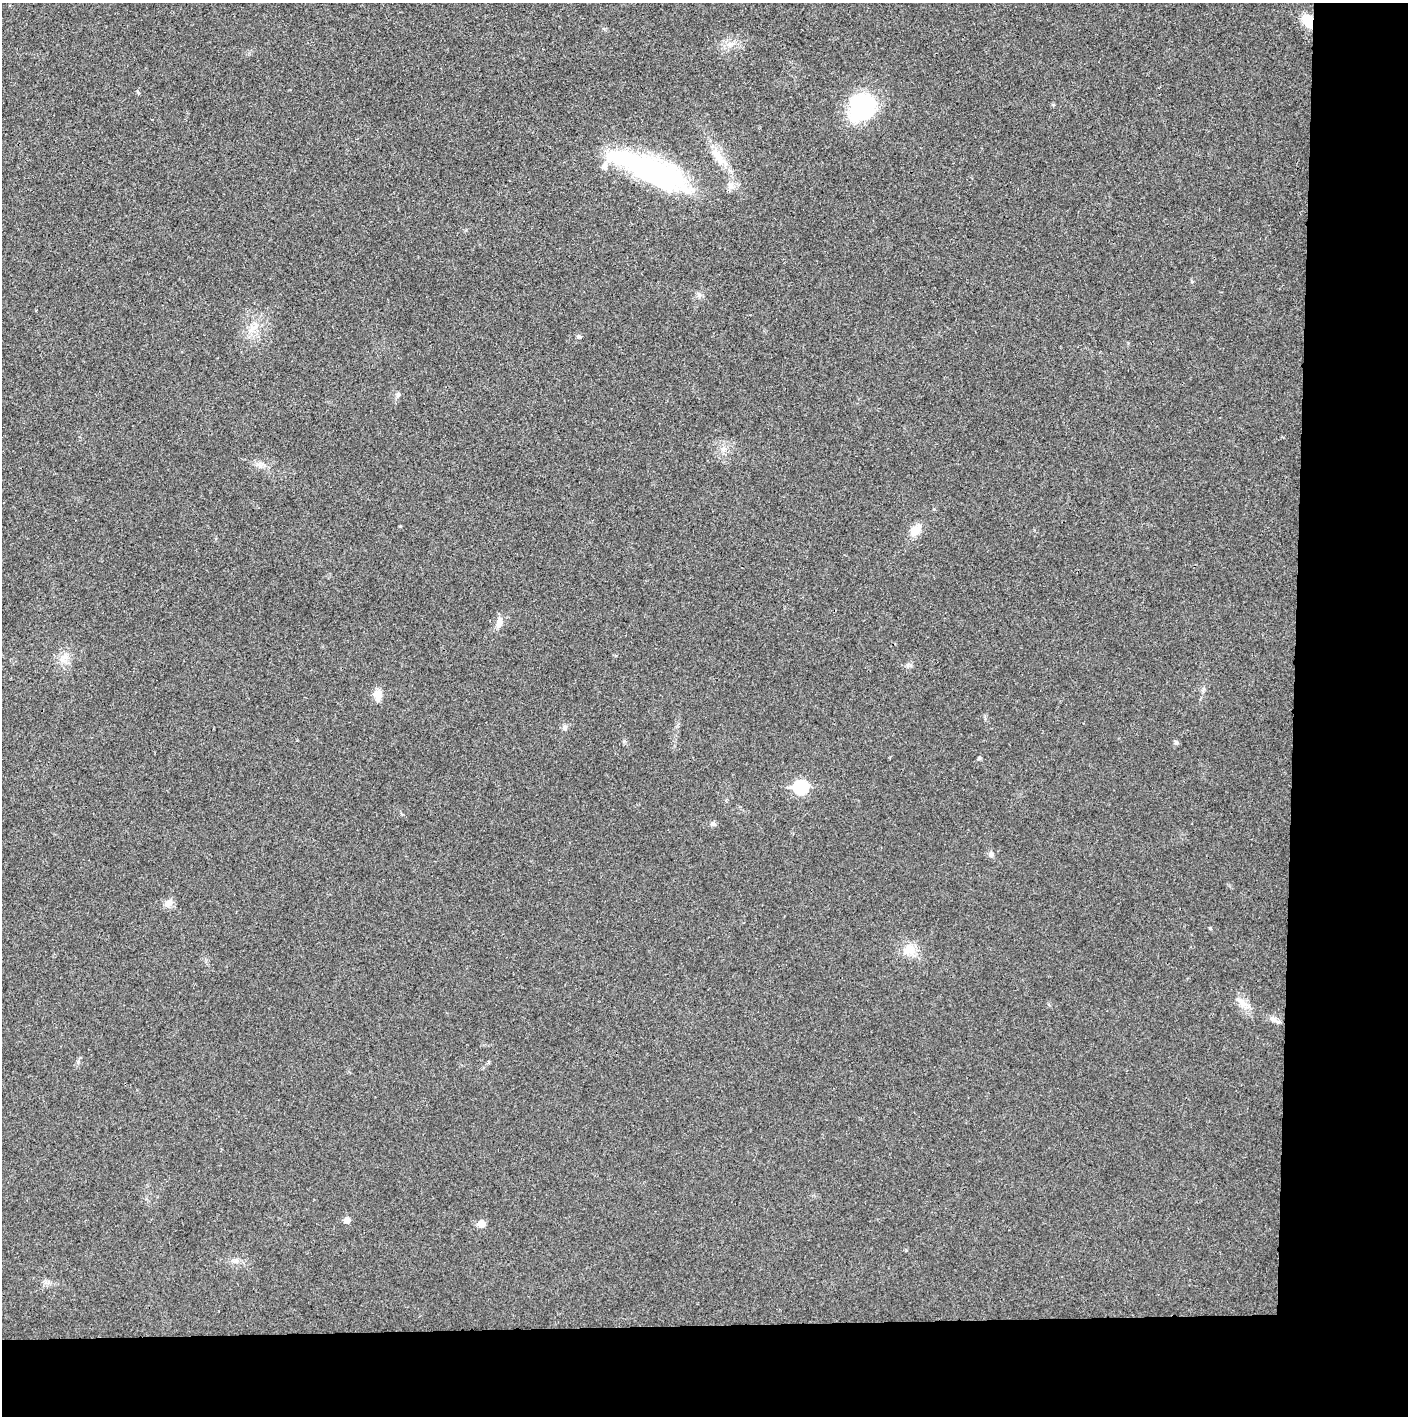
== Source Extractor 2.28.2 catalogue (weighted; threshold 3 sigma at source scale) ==
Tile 9 of 3 x 3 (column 3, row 3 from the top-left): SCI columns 2815-4220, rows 1-1414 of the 4224 x 4243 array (HDU 1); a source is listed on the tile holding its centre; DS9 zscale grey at full resolution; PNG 1410 x 1418 px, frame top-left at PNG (2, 3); no overlay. Shown black and unused: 14% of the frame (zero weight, under 3 of 4 exposures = <1% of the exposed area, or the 3 px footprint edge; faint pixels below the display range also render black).
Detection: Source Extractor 2.28.2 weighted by HDU 2 'WHT'; one run over the whole footprint, this tile lists its part. Background 0.0247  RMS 0.006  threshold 0.0272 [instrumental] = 3 sigma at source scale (4.5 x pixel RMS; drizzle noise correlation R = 1.50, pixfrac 1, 0.05/0.05 arcsec/px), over >= 5 px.
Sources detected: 27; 1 inside a brighter object's white glare — not listed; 1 inside a brighter listed object's ellipse — not listed separately; the other 25 listed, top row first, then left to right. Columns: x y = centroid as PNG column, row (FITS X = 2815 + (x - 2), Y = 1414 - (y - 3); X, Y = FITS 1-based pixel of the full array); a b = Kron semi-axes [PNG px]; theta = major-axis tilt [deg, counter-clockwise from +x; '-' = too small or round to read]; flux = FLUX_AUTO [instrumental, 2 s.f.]
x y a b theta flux
1308 21 16 11 -73 9.9
1053 105 5 3 - 0.63
862 107 32 28 56 52
718 157 25 11 -60 11
655 172 73 24 -22 130
254 328 10 5 0 2.8
579 336 6 5 - 0.98
398 395 7 5 75 1.4
915 530 16 11 53 6.5
499 622 15 8 79 4
63 657 9 4 0 2.3
378 695 14 9 -82 4.9
565 727 7 6 - 1.9
979 758 5 4 - 0.91
801 787 7 6 - 66
713 824 7 6 - 1.4
991 854 7 6 - 1.4
168 903 12 8 48 3.5
1210 928 4 3 - 0.65
909 950 17 13 -16 8
1243 1003 18 8 -40 5.7
1273 1019 12 7 -18 2.8
347 1220 5 5 - 4.8
481 1224 6 6 - 6.9
235 1261 7 4 72 1.2
Overlapping masked pixels (flux is a lower limit): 1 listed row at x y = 1308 21
Unlisted compact peaks at least as high as the median listed source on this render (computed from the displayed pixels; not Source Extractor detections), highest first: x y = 1176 743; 624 741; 699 295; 400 526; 78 1062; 257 464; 906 1250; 934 509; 138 92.